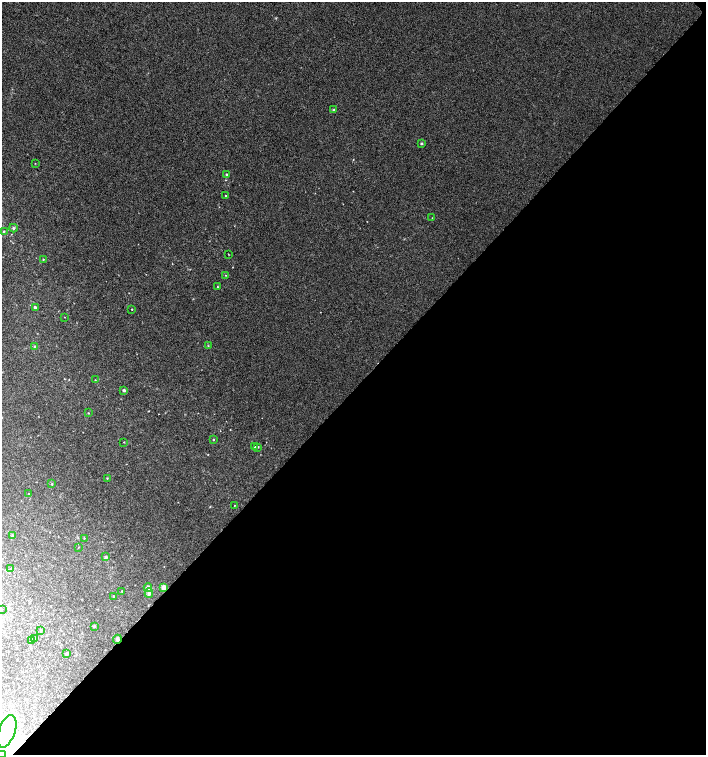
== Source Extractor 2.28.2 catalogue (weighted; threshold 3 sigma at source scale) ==
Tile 12 of 4 x 4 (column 4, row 3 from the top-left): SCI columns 4386-5793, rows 1514-3018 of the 6016 x 6029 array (HDU 1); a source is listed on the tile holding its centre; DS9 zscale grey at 2 x 2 block average (1 PNG px = mean of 2 x 2 image px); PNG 708 x 757 px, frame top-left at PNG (2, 2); each listed source drawn as its Kron ellipse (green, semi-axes under 4 px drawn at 4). Shown black and unused: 49% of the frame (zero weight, under 3 of 4 exposures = <1% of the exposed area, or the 3 px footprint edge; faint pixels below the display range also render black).
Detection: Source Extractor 2.28.2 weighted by HDU 2 'WHT'; one run over the whole footprint, this tile lists its part. Background 0.00421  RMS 0.0043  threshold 0.0193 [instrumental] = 3 sigma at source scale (4.5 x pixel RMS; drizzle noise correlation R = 1.50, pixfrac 1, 0.0396/0.0396 arcsec/px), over >= 5 px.
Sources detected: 54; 7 inside a brighter object's white glare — neither listed nor drawn; the other 47 listed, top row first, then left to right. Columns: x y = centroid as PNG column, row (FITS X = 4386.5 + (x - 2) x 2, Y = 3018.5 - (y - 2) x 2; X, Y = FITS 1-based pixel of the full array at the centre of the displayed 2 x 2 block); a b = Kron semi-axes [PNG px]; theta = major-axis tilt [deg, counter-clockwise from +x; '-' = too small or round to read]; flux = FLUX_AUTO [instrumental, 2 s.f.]
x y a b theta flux
333 110 4 3 - 1
422 143 4 3 - 1.1
35 163 3 2 - 0.34
227 175 4 3 - 1.1
225 196 2 2 - 0.41
432 218 2 2 - 0.39
13 228 4 3 - 1.4
4 231 3 2 - 0.79
228 254 2 2 - 0.38
43 259 2 2 - 0.59
226 275 2 2 - 0.37
217 286 2 2 - 0.45
35 307 4 3 - 1.8
132 309 2 2 - 0.65
64 317 2 2 - 0.3
208 346 3 2 - 0.9
35 347 4 4 - 1.4
95 380 2 2 - 0.45
124 390 3 3 - 1.6
88 413 2 2 - 0.62
213 439 2 2 - 0.74
124 442 2 2 - 0.42
255 447 3 2 - 0.73
258 447 3 2 - 0.87
107 478 3 2 - 0.58
52 484 3 2 - 0.73
29 493 2 2 - 0.46
234 505 3 2 - 0.48
13 536 3 3 - 1.1
84 538 2 2 - 0.51
78 547 2 2 - 0.41
106 557 3 3 - 1.4
11 569 3 2 - 0.66
164 587 3 3 - 6
148 588 4 4 - 5.2
122 591 2 2 - 0.45
149 593 5 4 - 3.3
113 596 2 2 - 0.56
2 610 2 2 - 0.35
94 626 4 3 - 0.89
41 630 2 2 - 0.7
35 639 3 3 - 0.77
117 639 4 4 - 2.1
32 641 3 3 - 1.1
67 653 3 3 - 1.8
7 731 17 8 70 17
2 754 2 2 - 0.76
Overlapping masked pixels (flux is a lower limit): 1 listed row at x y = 117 639
Isophote crosses this tile's border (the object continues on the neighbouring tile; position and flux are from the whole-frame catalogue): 2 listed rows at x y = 2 610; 2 754
Diffuse or blended objects may show on this block-average render without a row.